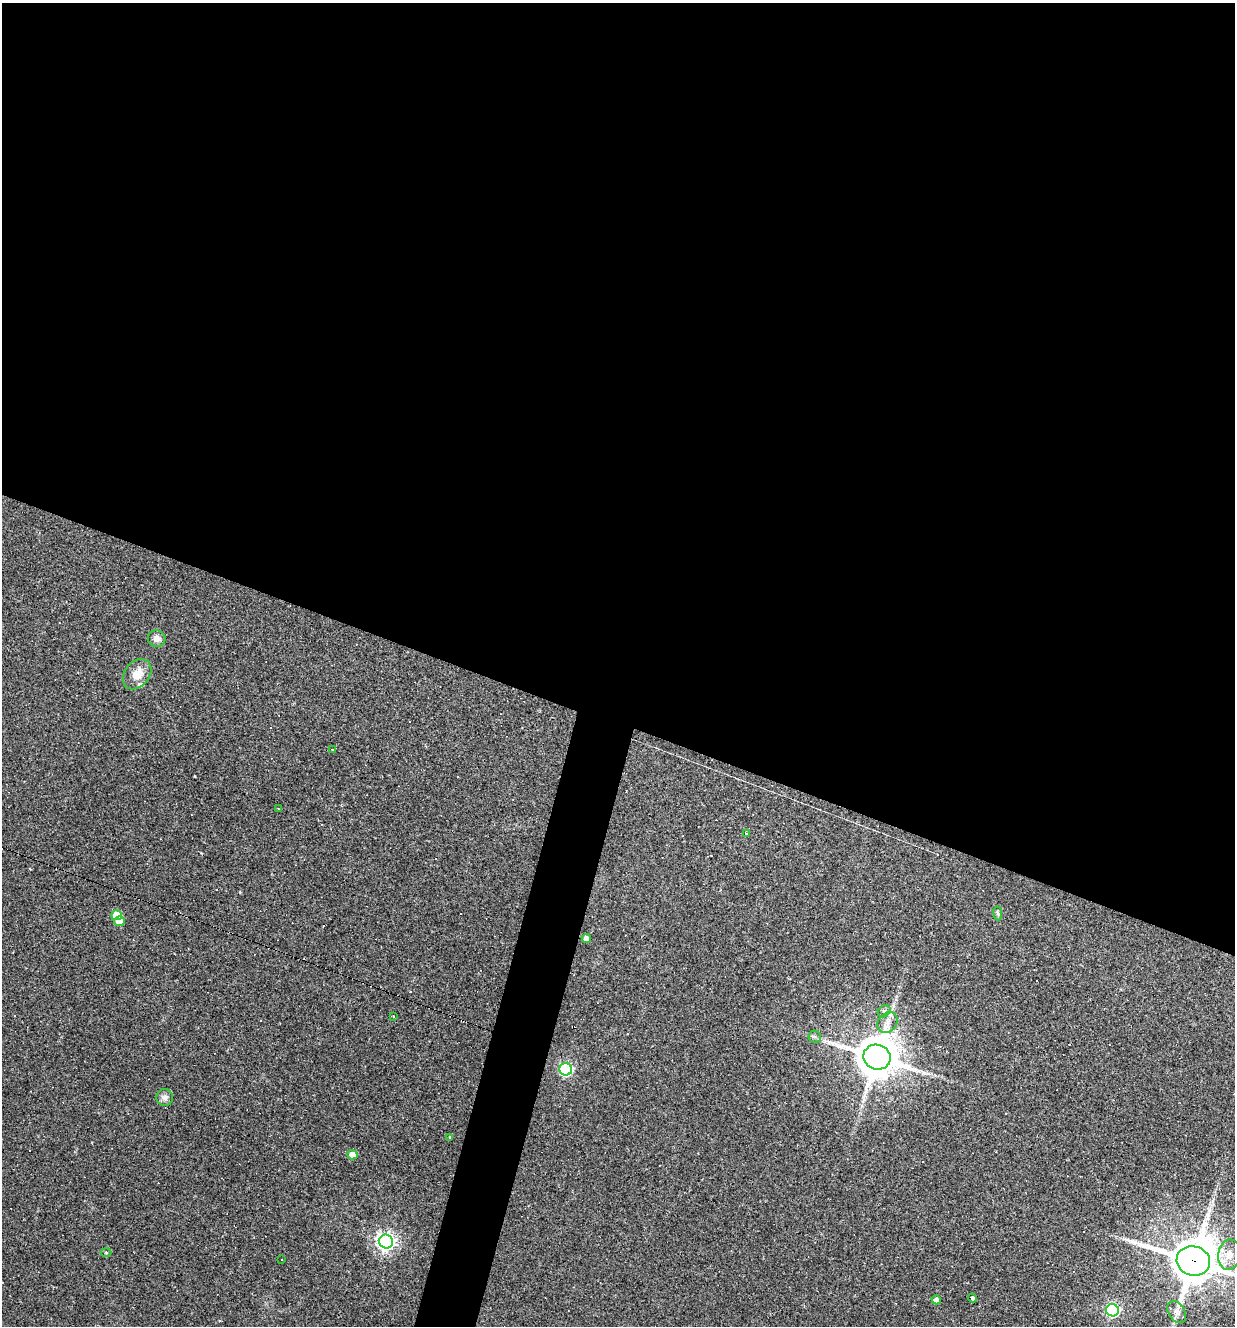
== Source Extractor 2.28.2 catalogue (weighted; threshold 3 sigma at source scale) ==
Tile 3 of 4 x 4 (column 3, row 1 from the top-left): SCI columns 2592-3824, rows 3972-5295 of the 5310 x 5295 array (HDU 1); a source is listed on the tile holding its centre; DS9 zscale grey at full resolution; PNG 1237 x 1328 px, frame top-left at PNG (2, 3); each listed source drawn as its Kron ellipse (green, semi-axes under 4 px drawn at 4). Shown black and unused: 57% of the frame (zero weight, under 2 of 3 exposures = <1% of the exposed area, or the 3 px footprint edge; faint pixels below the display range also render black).
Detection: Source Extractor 2.28.2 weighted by HDU 2 'WHT'; one run over the whole footprint, this tile lists its part. Background 0.108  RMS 0.0078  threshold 0.0349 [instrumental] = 3 sigma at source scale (4.5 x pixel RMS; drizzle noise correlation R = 1.50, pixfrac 1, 0.05/0.05 arcsec/px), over >= 5 px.
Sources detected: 43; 15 cosmic-ray / hot-pixel residue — neither listed nor drawn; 1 inside a brighter listed object's ellipse — not listed separately; the other 27 listed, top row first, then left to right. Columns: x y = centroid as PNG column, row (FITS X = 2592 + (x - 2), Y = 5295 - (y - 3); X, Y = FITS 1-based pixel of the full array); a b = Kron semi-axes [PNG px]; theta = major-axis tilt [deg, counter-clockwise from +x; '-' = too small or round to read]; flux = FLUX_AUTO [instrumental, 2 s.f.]
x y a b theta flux
157 639 9 8 - 4.6
137 674 17 12 52 10
332 750 3 2 - 0.81
278 809 3 2 - 0.51
746 833 4 2 - 0.6
998 913 7 3 -82 1.1
117 915 5 5 - 18
119 921 5 5 - 6.4
586 938 5 4 - 4.1
884 1011 7 5 45 1.7
393 1016 2 2 - 0.76
888 1023 11 9 49 5.6
815 1037 6 6 - 1.9
877 1057 14 12 -19 2000
566 1069 6 6 - 100
165 1097 8 8 - 2.8
450 1137 3 2 - 0.54
352 1155 5 4 - 9.7
386 1242 7 7 - 330
106 1252 5 3 - 0.73
1229 1255 15 11 81 9.3
282 1260 2 2 - 0.65
1193 1261 17 14 -14 2400
972 1298 5 3 - 6.4
936 1300 5 4 - 3.5
1112 1310 6 6 - 140
1177 1312 12 8 -56 4
Overlapping masked pixels (flux is a lower limit): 1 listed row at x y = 1193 1261
Isophote crosses this tile's border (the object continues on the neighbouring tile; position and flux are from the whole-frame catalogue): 1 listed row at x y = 1193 1261